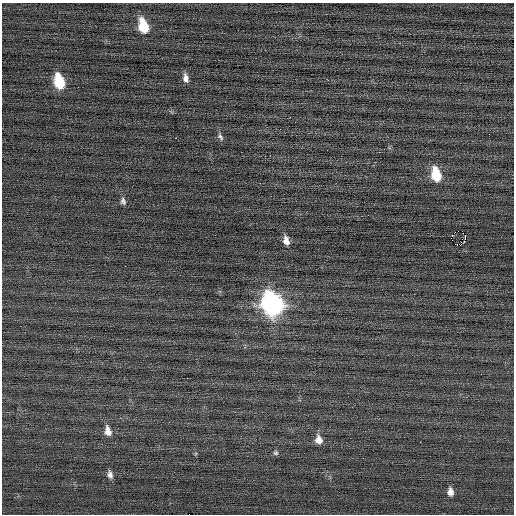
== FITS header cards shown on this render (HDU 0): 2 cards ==
NAXIS1  =                  512 / Axis length
NAXIS2  =                  512 / Axis length

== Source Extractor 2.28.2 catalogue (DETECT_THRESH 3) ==
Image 512 x 512 px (HDU 0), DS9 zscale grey, 1 PNG px = 1 image px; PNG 516 x 516 px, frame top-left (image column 1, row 512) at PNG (2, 3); no overlay
Background 0.0449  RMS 0.74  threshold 2.22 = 3 sigma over >= 5 px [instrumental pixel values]
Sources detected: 20; all 20 listed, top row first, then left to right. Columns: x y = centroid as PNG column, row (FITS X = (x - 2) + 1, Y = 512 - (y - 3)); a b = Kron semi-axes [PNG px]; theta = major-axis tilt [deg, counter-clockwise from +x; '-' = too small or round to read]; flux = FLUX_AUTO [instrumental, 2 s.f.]
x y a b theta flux
143 26 12 7 -75 1900
186 78 10 6 -78 280
59 82 12 7 -75 2400
220 137 10 6 -56 160
176 138 2 2 - 170
436 175 13 8 -77 1800
123 201 9 6 -76 170
458 231 2 2 - 1200
465 235 3 2 - 92
286 241 10 6 -78 370
464 241 3 2 - 51
456 244 3 2 - 75
461 244 3 2 - 650
125 266 2 2 - 150
272 304 14 10 -71 22000
108 431 13 8 -78 440
319 440 11 8 -74 420
276 453 7 7 - 110
110 475 10 7 -77 230
450 492 9 6 -85 320